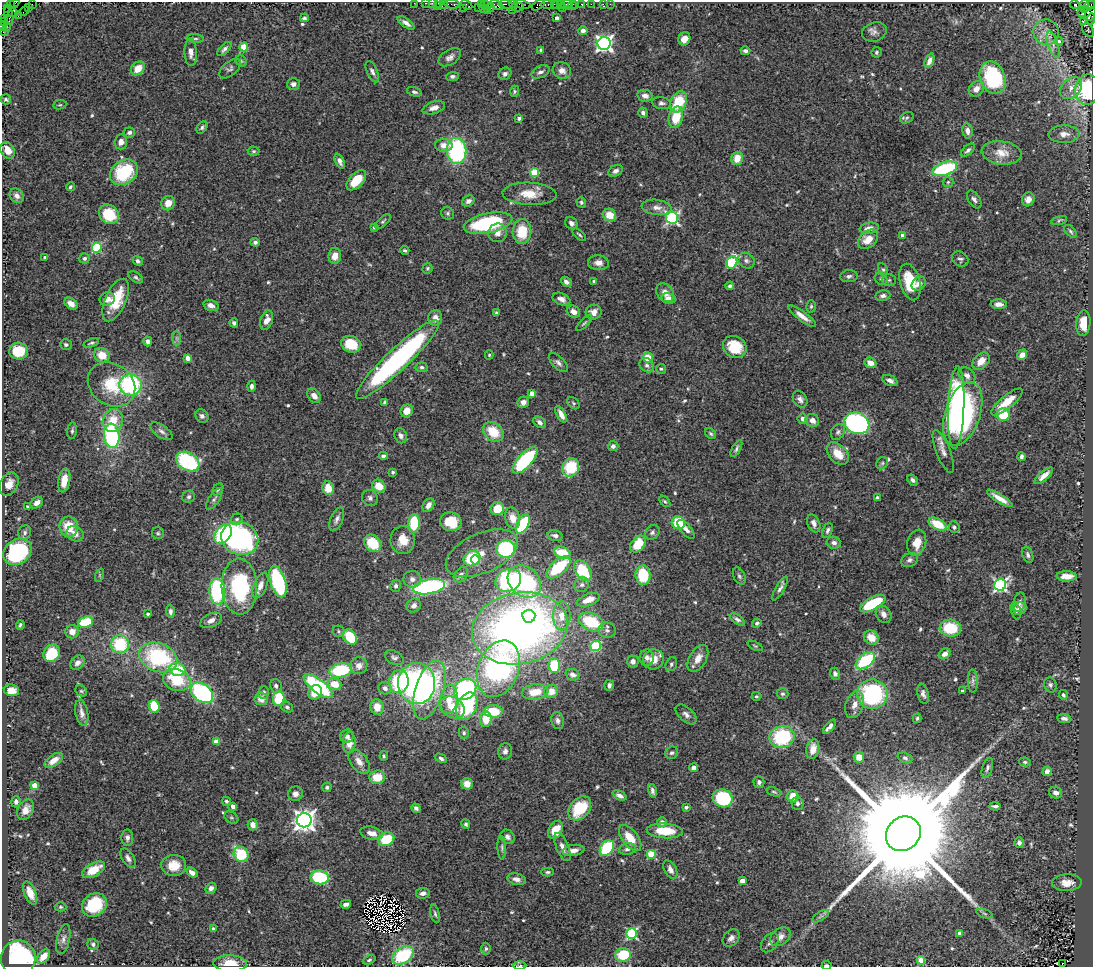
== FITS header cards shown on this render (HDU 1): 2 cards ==
NAXIS1  =                 1091
NAXIS2  =                  965

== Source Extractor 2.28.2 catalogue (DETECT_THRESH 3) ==
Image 1091 x 965 px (HDU 1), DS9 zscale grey, 1 PNG px = 1 image px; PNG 1095 x 969 px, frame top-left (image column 1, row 965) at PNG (2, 2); each listed source drawn as its Kron ellipse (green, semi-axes under 4 px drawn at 4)
Background 1.8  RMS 0.045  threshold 0.135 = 3 sigma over >= 5 px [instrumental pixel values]
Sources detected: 594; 7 with non-positive FLUX_AUTO (blend fragments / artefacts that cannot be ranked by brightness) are neither listed nor drawn; of the other 587, the 500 brightest by FLUX_AUTO listed and drawn (87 fainter detections omitted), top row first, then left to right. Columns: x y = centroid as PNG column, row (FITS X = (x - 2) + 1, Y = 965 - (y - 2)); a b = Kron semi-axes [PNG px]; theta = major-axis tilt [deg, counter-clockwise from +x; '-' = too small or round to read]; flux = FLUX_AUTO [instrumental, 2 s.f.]
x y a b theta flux
15 3 5 3 - 63
414 3 2 2 - 13
426 3 3 2 - 95
432 3 2 2 - 47
438 3 3 3 - 18
10 4 3 2 - 7.6
32 4 2 2 - 8.4
443 4 2 2 - 59
452 4 8 3 -6 130
505 4 7 3 -7 380
514 4 4 3 - 60
523 4 8 3 -10 260
547 4 6 3 0 280
554 4 3 2 - 120
557 4 5 3 - 160
561 4 2 2 - 63
567 4 5 3 - 120
591 4 2 2 - 40
603 4 3 2 - 21
610 4 2 2 - 9.3
1084 4 5 3 - 33
467 5 6 3 -30 120
481 5 4 2 - 21
486 5 5 4 - 400
497 5 7 3 -27 410
538 5 7 4 34 310
573 5 5 2 - 40
582 5 4 3 - 180
1075 5 4 3 - 1800
437 6 2 2 - 160
576 6 3 2 - 22
1088 6 7 3 36 200
28 7 2 2 - 20
491 7 4 3 - 190
517 7 6 3 -2 300
7 8 3 2 - 33
463 8 2 2 - 38
478 8 2 2 - 17
562 8 2 2 - 44
483 9 2 2 - 60
487 10 2 2 - 57
512 10 3 2 - 120
1084 10 3 3 - 44
24 11 6 2 45 100
1081 12 3 3 - 46
13 13 5 3 - 120
1090 14 7 5 65 500
9 16 10 3 -80 230
18 16 2 2 - 4.7
304 18 4 3 - 5.1
557 18 4 3 - 13
5 19 3 3 - 52
1091 19 5 3 - 170
1083 21 4 3 - 67
4 22 4 2 - 110
406 23 10 4 -34 13
3 26 4 2 - 200
6 27 2 2 - 9.5
1088 30 7 5 -54 5.4
4 31 3 2 - 92
583 31 5 4 - 11
874 32 12 9 20 14
1046 32 13 12 - 28
195 38 8 3 -4 4.8
684 39 7 6 - 24
1059 41 5 4 - 5.2
604 43 6 6 - 1100
1053 45 14 5 -71 16
244 47 4 4 - 97
224 49 9 4 46 9.3
541 50 4 3 - 6.4
745 51 5 4 - 8.9
191 52 14 6 -88 19
876 52 5 5 - 5.8
450 57 12 7 32 15
241 61 6 5 - 4.7
929 61 7 4 69 16
138 68 7 6 - 51
230 69 13 7 40 9.9
562 70 9 8 - 19
372 72 11 5 -66 11
540 72 10 6 24 11
505 74 6 6 - 11
452 76 6 4 5 8
993 78 17 12 -69 240
293 84 6 5 - 12
1071 88 12 9 44 25
976 89 8 7 - 22
1087 90 15 12 87 220
515 91 6 4 89 4.8
414 92 8 4 -17 6.8
645 96 7 6 - 18
6 99 5 5 - 5.5
678 102 11 8 61 120
661 103 9 6 -8 8.9
60 105 6 4 7 4.5
434 108 11 6 18 16
643 113 5 4 - 10
676 117 11 7 76 83
519 118 4 3 - 11
907 118 7 5 25 5.6
202 127 7 4 53 7.1
967 131 7 5 -79 14
129 132 6 5 - 8.9
1064 134 15 9 1 24
121 142 7 6 - 19
444 145 9 6 -3 24
8 150 9 6 -60 37
968 150 8 4 42 8.4
254 151 6 4 -1 4.9
456 151 13 10 -87 390
1002 153 20 11 -8 46
737 158 7 5 73 43
340 161 8 4 -67 13
945 169 13 6 18 270
615 171 7 5 29 10
124 172 15 11 36 190
534 173 4 4 - 120
356 180 12 7 46 64
948 182 5 5 - 4.9
70 187 4 4 - 5.4
529 194 27 11 -3 59
17 196 8 6 -51 16
974 199 10 6 -58 11
1028 199 7 6 - 17
468 201 6 5 - 12
581 202 5 4 - 5.8
168 203 7 6 - 30
657 207 15 7 -7 22
448 213 6 6 - 6.1
109 214 10 9 - 110
610 215 7 6 - 50
672 218 6 6 - 550
1059 220 8 3 14 4.7
383 221 9 4 43 5.7
488 223 25 10 11 300
571 223 6 5 - 13
374 227 4 3 - 6.5
869 228 10 5 9 20
1071 231 8 4 -46 5.9
522 232 12 9 88 89
498 233 9 9 - 21
579 235 8 3 -40 4.7
902 235 4 3 - 13
868 239 11 8 42 37
255 242 4 4 - 7.5
97 248 5 5 - 220
405 250 4 3 - 5.2
335 256 8 6 84 31
45 257 4 3 - 8.7
85 258 5 5 - 10
960 259 9 7 -34 9.1
138 261 5 4 - 7
746 261 9 7 -30 11
732 262 6 5 - 250
598 263 10 7 -4 19
427 268 5 5 - 4.6
883 270 6 4 -61 5.1
849 276 9 6 5 9.3
136 277 8 5 -33 6.5
881 279 7 5 -42 7.5
889 280 7 5 2 6.2
594 281 4 3 - 9.3
566 282 6 4 -39 10
910 282 18 10 -75 96
919 284 8 6 42 17
730 286 4 3 - 6.8
665 293 10 8 -51 21
883 296 7 5 10 11
669 298 7 5 -13 21
107 299 8 6 12 17
561 299 9 5 -23 14
116 300 23 10 66 95
71 304 7 5 -36 19
999 304 8 5 -1 15
211 305 8 5 -17 16
811 306 6 5 - 5.1
573 312 7 5 -34 20
594 312 8 7 - 24
496 313 4 4 - 5.9
802 316 17 4 -37 22
435 318 8 7 - 19
267 320 10 6 71 25
234 323 4 3 - 7.2
584 323 10 3 45 5.4
1083 323 13 7 85 52
177 338 7 4 -89 7.2
148 341 5 4 - 8.9
91 343 8 4 20 5
66 344 6 5 - 6.9
351 344 10 8 -21 81
735 347 12 10 -32 77
19 351 9 8 - 85
102 355 8 7 - 46
489 355 4 4 - 4.4
1022 355 5 5 - 19
188 358 4 4 - 34
648 358 5 5 - 52
397 359 56 11 43 610
981 361 10 7 44 29
558 363 12 6 -45 11
870 363 6 5 - 23
647 365 8 6 -47 10
422 367 6 5 - 7
661 369 5 5 - 4.9
967 376 9 7 -44 13
890 381 8 5 -26 13
112 385 25 20 -34 110
130 385 11 10 - 390
252 386 5 4 - 10
532 393 4 4 - 37
314 396 8 5 -48 16
800 399 9 6 -59 12
385 402 4 3 - 5.5
523 402 6 5 - 19
1007 402 19 6 40 55
574 403 7 5 -42 4.6
956 407 41 8 88 360
407 411 6 6 - 27
561 414 9 4 -62 19
963 414 33 17 71 740
1003 415 6 6 - 110
202 416 7 6 - 9.6
803 419 5 5 - 15
812 420 7 6 - 23
113 421 11 10 - 60
540 422 7 5 -39 11
857 423 13 10 -24 670
72 431 8 4 85 6.3
161 431 13 6 -35 12
493 432 11 8 -43 77
838 432 8 6 60 8.4
711 434 6 5 - 5.5
112 436 12 7 -84 330
401 436 8 6 -68 11
613 446 5 5 - 11
736 449 9 4 61 7.1
943 451 23 7 -68 23
838 454 13 8 -45 48
383 456 4 4 - 9.5
1021 457 4 3 - 8.6
525 460 17 7 47 290
188 462 12 8 -31 340
882 463 6 5 - 5.6
571 467 9 8 - 130
393 472 3 3 - 5
1044 476 11 4 40 23
913 480 6 4 -54 9.9
64 481 12 6 80 43
9 484 12 8 61 31
379 486 7 6 - 42
328 488 7 5 -78 45
218 490 7 4 51 5.7
189 497 6 6 - 7.6
370 498 8 7 - 11
877 498 4 3 - 9.7
1000 498 15 4 -32 28
214 499 12 5 55 9.8
665 501 7 4 -45 4.7
37 503 7 5 38 20
428 505 7 5 57 18
27 507 4 3 - 4.6
497 509 7 6 - 64
513 518 11 7 -75 33
237 519 6 5 - 5.7
337 519 12 6 66 12
451 522 11 9 -12 88
414 523 9 6 87 120
678 523 7 6 - 120
814 523 9 6 -67 16
523 524 10 5 61 190
938 524 10 5 -29 79
69 527 10 9 - 68
954 527 6 5 - 6
686 529 11 5 -49 15
827 530 8 4 68 7.9
25 532 7 6 - 8.1
652 532 8 6 48 9.6
158 533 6 6 - 5
75 534 9 7 -29 19
223 534 11 7 53 250
555 536 8 5 -14 11
240 538 19 16 -23 640
403 540 14 12 -87 49
373 543 9 7 -47 120
834 543 7 6 - 12
917 543 13 9 75 40
638 544 9 6 52 76
506 549 9 9 - 250
17 552 15 12 37 330
482 553 38 20 24 78
562 553 8 5 -20 83
1028 555 8 5 -70 8.4
472 559 9 7 31 120
475 560 5 4 - 55
909 560 9 6 24 11
558 567 15 7 41 150
583 571 12 7 -53 160
100 575 7 4 71 4.7
461 575 8 6 51 11
643 575 9 7 -83 140
739 576 9 5 -66 7.5
1067 576 10 5 -2 29
412 579 9 8 - 15
508 580 13 11 25 450
278 582 16 7 -72 330
524 582 18 14 -41 360
582 585 8 7 - 10
1000 585 6 5 - 650
260 586 13 6 68 23
396 586 6 5 - 8.5
239 587 28 18 -89 280
429 587 16 7 10 470
780 588 13 4 60 11
217 591 13 8 -87 330
588 600 12 6 21 39
1019 602 10 6 78 8.8
873 604 14 6 29 160
414 605 7 6 - 13
1019 608 7 6 - 13
170 611 6 4 -86 9.5
1016 611 8 5 -74 7.2
148 614 3 3 - 5.5
883 614 9 7 -58 16
529 616 6 6 - 61
562 616 14 9 90 42
737 619 8 4 -35 8.6
211 620 11 6 26 17
86 622 8 5 18 130
591 622 13 8 -24 140
757 623 4 4 - 6.1
20 625 5 3 - 5.5
520 628 48 35 12 1900
950 628 11 8 -5 120
607 630 9 7 -5 12
339 631 6 5 - 5.7
72 632 7 6 - 26
350 637 8 6 -50 110
871 638 8 6 -37 44
120 644 9 9 - 170
595 646 5 5 - 200
755 646 8 4 -24 4.5
52 653 9 8 - 110
945 654 6 5 - 19
158 658 20 14 -21 280
394 658 10 6 -29 9.9
647 658 8 7 - 13
698 658 14 8 60 31
653 659 10 10 - 38
633 661 6 6 - 14
865 661 11 6 38 190
77 663 8 6 44 14
671 664 7 5 65 7.3
359 666 8 8 - 21
554 666 7 5 -87 140
177 669 8 6 -13 110
498 669 29 20 69 650
341 670 11 7 12 230
835 674 6 5 - 8.5
572 675 7 5 -20 13
177 680 14 10 -22 120
973 681 11 5 -88 9.6
399 682 11 9 85 220
417 683 20 18 -88 840
334 684 7 5 -17 51
609 685 5 5 - 10
1050 685 7 6 - 8.8
276 686 7 5 -77 7
318 686 18 6 -38 280
385 688 7 6 - 13
465 689 12 10 36 450
11 690 8 6 -11 29
429 690 31 14 72 170
81 691 6 5 - 4.6
551 691 7 6 - 33
962 691 3 3 - 6.2
264 692 6 5 - 6.1
315 692 7 6 - 41
535 692 13 7 7 45
202 693 12 8 -39 420
782 694 6 5 - 6.2
872 694 15 15 - 350
923 694 10 5 -78 11
1063 695 5 4 - 5.5
756 696 5 4 - 4.4
279 698 7 5 82 110
261 699 7 6 - 23
449 699 14 9 82 45
855 705 14 9 71 24
154 706 6 5 - 99
467 706 14 9 63 190
287 707 6 5 - 6
377 707 8 6 -81 35
452 707 13 10 -30 54
493 711 9 6 -3 80
82 713 13 6 -78 15
686 714 12 7 -42 14
917 718 5 3 - 4.7
486 719 8 6 87 52
1064 719 7 4 -7 8.9
557 720 9 6 -76 11
829 727 9 4 50 14
464 733 6 5 - 5.8
347 736 7 6 - 11
782 737 12 11 - 220
216 742 4 4 - 35
349 743 11 6 89 30
813 749 10 6 80 34
505 751 8 7 - 13
672 753 7 6 - 7.7
384 756 5 4 - 4.8
859 757 5 5 - 45
441 758 6 4 -28 7.4
905 758 8 5 -22 7.4
54 760 10 5 35 22
359 762 14 8 -52 26
1025 762 6 4 -9 6.3
694 768 4 4 - 13
987 768 10 5 73 9
1047 771 5 4 - 19
377 777 8 6 5 59
759 782 5 5 - 8.8
467 784 6 5 - 26
35 785 4 4 - 54
327 787 5 4 - 5.8
652 791 7 4 -77 8.8
774 792 8 4 -19 4.8
1056 793 6 5 - 14
295 794 7 7 - 17
619 795 7 4 -26 13
793 796 6 5 - 47
723 798 10 9 - 220
226 801 5 4 - 5.9
16 802 5 4 - 8
797 803 6 6 - 9.9
233 806 4 4 - 25
995 806 5 3 - 7.6
686 807 4 3 - 9.2
416 808 5 4 - 8.2
580 808 14 9 50 120
25 810 11 7 62 23
231 818 7 5 -32 6.1
304 820 7 7 - 2200
662 822 5 5 - 10
466 824 5 4 - 5.6
253 825 5 5 - 20
555 830 9 6 59 57
665 831 18 7 -3 91
372 833 11 6 -14 25
903 834 18 16 43 140000
508 837 8 6 -46 10
127 838 8 6 -88 11
630 838 15 8 -53 55
386 839 8 6 24 99
1019 843 5 4 - 8.1
562 847 15 6 -67 18
502 848 12 3 -88 6.1
607 848 8 6 54 230
627 849 8 6 10 9.4
573 850 11 5 9 18
241 854 8 7 - 150
651 854 4 4 - 120
128 858 10 6 -57 13
174 865 12 10 3 48
93 870 13 6 30 60
670 870 10 6 -62 16
192 872 6 4 -31 18
548 872 6 4 0 5
320 877 9 7 -9 200
517 879 9 5 -14 16
742 881 4 4 - 38
1067 883 15 8 2 30
211 888 6 5 - 12
30 893 12 6 -67 34
423 893 7 5 7 13
346 904 5 4 - 14
94 905 13 11 35 130
60 907 6 4 -1 4.6
984 913 8 3 -19 4.9
435 914 9 4 -77 6.2
820 916 9 4 31 7.4
213 929 3 3 - 7.5
632 933 5 5 - 330
959 933 4 4 - 14
780 937 11 8 38 21
731 938 9 7 49 14
63 939 15 6 78 16
770 943 11 7 49 12
93 944 6 5 - 7
486 948 6 4 89 5.2
403 955 12 8 35 210
623 955 8 6 10 150
43 956 8 5 49 41
18 958 18 17 - 430
369 960 7 4 23 6.5
921 960 4 4 - 73
230 963 17 8 -1 52
1062 964 4 3 - 100
827 965 5 2 - 6.6
520 966 7 3 1 4.5
At the frame edge (FLAGS 8, measured only in part): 14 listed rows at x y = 15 3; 414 3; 426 3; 432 3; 438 3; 1088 6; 1090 14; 1091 19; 3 26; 1087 90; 230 963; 1062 964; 827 965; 520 966
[87 fainter detections neither listed nor drawn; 7 non-positive-flux detections neither listed nor drawn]